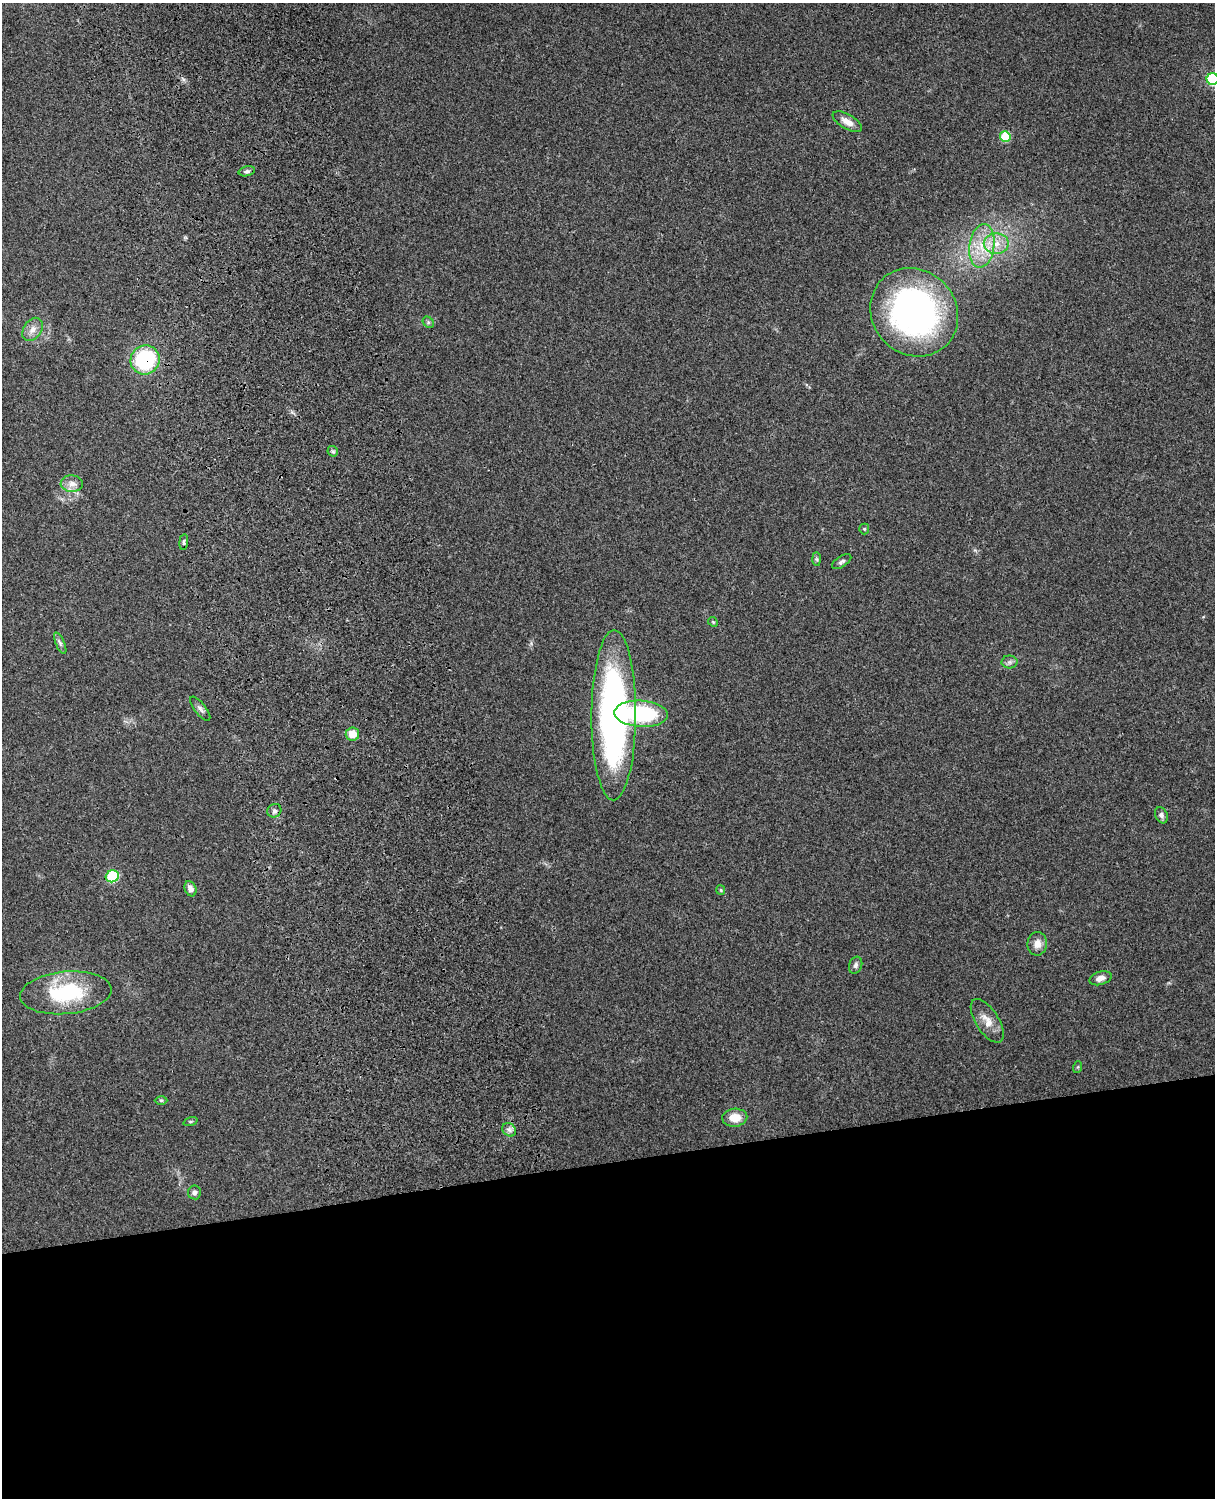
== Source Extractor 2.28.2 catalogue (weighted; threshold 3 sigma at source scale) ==
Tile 11 of 4 x 3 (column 3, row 3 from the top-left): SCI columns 2544-3756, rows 164-1659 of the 5089 x 4927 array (HDU 1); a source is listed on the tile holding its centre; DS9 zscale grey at full resolution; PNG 1217 x 1500 px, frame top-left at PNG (2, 3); each listed source drawn as its Kron ellipse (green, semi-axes under 4 px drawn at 4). Shown black and unused: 22% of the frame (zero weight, under 3 of 4 exposures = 6% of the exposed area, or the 3 px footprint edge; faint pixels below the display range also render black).
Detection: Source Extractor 2.28.2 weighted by HDU 2 'WHT'; one run over the whole footprint, this tile lists its part. Background 0.21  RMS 0.0082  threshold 0.037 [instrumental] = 3 sigma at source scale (4.5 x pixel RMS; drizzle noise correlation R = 1.50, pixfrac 1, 0.05/0.05 arcsec/px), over >= 5 px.
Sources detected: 39; all 39 listed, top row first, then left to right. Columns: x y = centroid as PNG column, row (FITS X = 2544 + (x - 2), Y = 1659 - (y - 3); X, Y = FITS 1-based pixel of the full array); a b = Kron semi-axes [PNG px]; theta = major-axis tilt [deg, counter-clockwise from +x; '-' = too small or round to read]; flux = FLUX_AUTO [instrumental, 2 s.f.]
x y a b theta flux
1213 79 6 6 - 52
847 122 16 7 -30 6.6
1005 136 5 5 - 34
247 171 8 5 13 2
996 244 12 10 0 11
982 246 22 12 82 21
914 312 46 42 -46 270
428 322 6 5 - 1.4
33 329 13 9 55 6
145 360 15 14 - 70
333 451 6 5 - 1.4
72 484 11 8 -2 5.2
864 529 5 5 - 1.1
184 542 8 4 82 1.4
817 559 7 4 -88 1.4
842 562 11 5 32 2.3
713 622 5 4 - 0.97
60 643 11 4 -66 2.2
1010 662 8 6 1 2.6
200 709 14 5 -52 2.9
641 714 27 13 -3 74
614 715 85 22 90 320
352 734 6 6 - 13
274 811 7 6 - 2.4
1161 815 8 6 -65 2.5
112 876 7 5 26 61
190 889 8 5 -68 4.3
721 890 5 4 - 1
1037 944 12 10 82 6.4
856 965 9 6 70 2.3
1100 978 11 6 17 4.5
66 993 46 21 5 63
987 1021 25 11 -57 10
1078 1067 6 4 71 0.96
161 1100 6 4 -1 1.2
735 1118 12 9 4 12
190 1122 7 3 19 1.1
509 1130 7 6 - 2.6
194 1192 7 6 - 2.7
Overlapping masked pixels (flux is a lower limit): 1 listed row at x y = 145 360
Isophote crosses this tile's border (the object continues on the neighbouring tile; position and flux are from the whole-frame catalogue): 1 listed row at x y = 1213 79